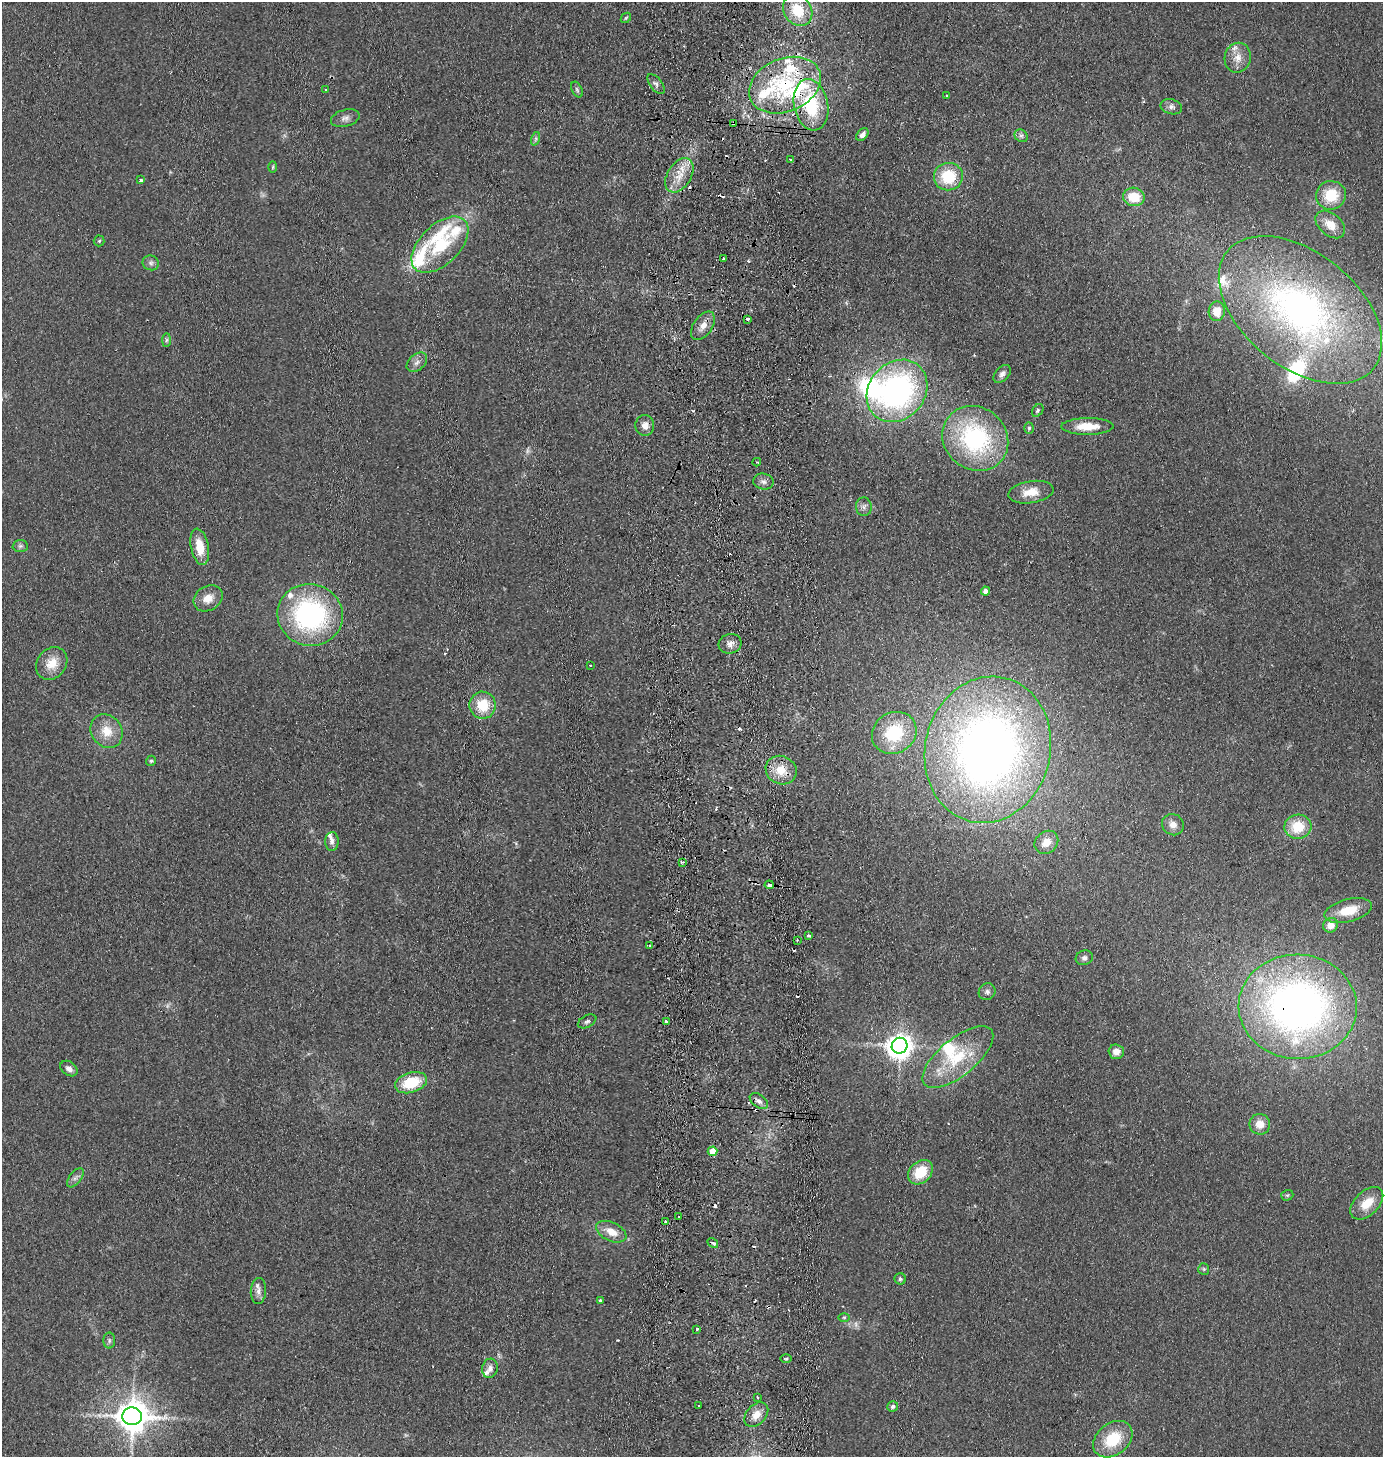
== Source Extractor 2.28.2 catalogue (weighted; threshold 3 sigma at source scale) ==
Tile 5 of 3 x 3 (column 2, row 2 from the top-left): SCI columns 1540-2920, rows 1461-2915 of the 4503 x 4376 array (HDU 1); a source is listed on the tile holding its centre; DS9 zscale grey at full resolution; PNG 1385 x 1459 px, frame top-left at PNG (2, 2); each listed source drawn as its Kron ellipse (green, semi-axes under 4 px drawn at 4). Shown black and unused: <1% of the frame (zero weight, under 2 of 3 exposures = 3% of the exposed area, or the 3 px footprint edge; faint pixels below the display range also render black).
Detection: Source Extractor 2.28.2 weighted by HDU 2 'WHT'; one run over the whole footprint, this tile lists its part. Background 0.14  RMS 0.011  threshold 0.0495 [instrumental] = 3 sigma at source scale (4.5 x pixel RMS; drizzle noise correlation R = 1.50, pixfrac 1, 0.05/0.05 arcsec/px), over >= 5 px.
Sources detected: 146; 3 too faint to see at this stretch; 20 cosmic-ray / hot-pixel residue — neither listed nor drawn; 18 inside a brighter listed object's ellipse — not listed separately; the other 105 listed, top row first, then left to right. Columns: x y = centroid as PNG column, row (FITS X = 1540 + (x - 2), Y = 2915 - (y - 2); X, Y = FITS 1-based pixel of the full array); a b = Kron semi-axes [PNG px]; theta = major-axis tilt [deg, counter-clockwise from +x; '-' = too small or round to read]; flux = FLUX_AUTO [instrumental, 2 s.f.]
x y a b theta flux
798 10 17 13 -57 35
626 18 6 4 44 1.5
1238 58 15 13 78 13
656 84 12 6 -53 4
785 85 37 26 23 110
326 89 3 2 - 1.1
577 89 8 5 -63 2.2
947 95 3 2 - 1.4
811 105 26 17 -78 70
1171 107 11 7 -16 4.8
345 118 14 8 16 6.2
733 123 3 3 - 4.2
862 135 7 5 48 5.7
1021 136 7 6 - 3
535 139 7 4 71 2.3
791 160 4 3 - 5.5
273 167 6 4 88 1.4
679 175 19 12 58 19
948 177 14 13 - 44
141 180 4 3 - 4.2
1331 195 15 14 - 33
1134 197 11 9 -12 27
1330 224 17 11 -40 15
99 241 5 5 - 1.7
440 245 35 19 44 62
723 259 3 2 - 2.1
151 263 8 7 - 3.8
1300 310 94 57 -39 450
1217 311 9 8 - 17
748 319 3 3 - 6
703 326 16 9 55 11
166 340 7 4 88 2.2
417 362 12 8 41 5.6
1002 374 10 6 47 4.6
897 391 33 28 49 270
1038 410 7 5 54 2.1
645 425 10 9 - 7.8
1087 426 26 8 0 22
1029 428 5 4 - 1.9
975 438 34 31 -41 150
757 462 4 3 - 2.8
763 481 10 8 -12 4.8
1031 492 23 11 9 18
864 507 9 8 - 4.2
20 546 7 6 - 2.8
200 547 18 8 -79 24
985 591 4 4 - 5.3
208 598 15 12 33 14
310 615 33 30 -15 190
730 644 11 9 16 7.1
52 663 17 14 51 20
590 665 3 2 - 1.1
483 705 13 13 - 30
107 731 18 15 -54 21
894 733 23 20 32 53
988 750 74 62 76 870
151 761 5 5 - 1.9
781 770 16 14 -28 22
1173 825 11 10 - 8.2
1298 827 13 12 - 32
332 841 9 6 88 4.6
1046 842 13 10 42 14
682 862 3 3 - 2.8
769 885 4 3 - 6.8
1348 911 24 11 14 25
1331 925 8 7 - 9.5
809 936 3 3 - 3.6
797 940 3 2 - 1.8
649 946 3 3 - 1.9
1084 958 9 7 18 4.1
987 992 9 8 - 3.5
1298 1007 59 52 -2 640
587 1021 10 6 27 3
666 1022 4 3 - 8.4
900 1046 8 7 - 1100
1116 1052 8 7 - 9.5
958 1057 43 18 39 58
69 1069 9 6 -37 5.6
411 1083 16 10 17 41
759 1101 10 6 -36 4.8
1260 1124 10 10 - 12
713 1151 5 5 - 20
920 1172 14 10 42 31
75 1178 11 6 52 3.9
1287 1195 6 5 - 1.8
1367 1203 20 12 45 21
679 1217 3 3 - 1.6
665 1222 4 3 - 1.4
611 1232 16 9 -26 15
713 1243 6 3 -36 3.5
1204 1269 6 5 - 1.9
900 1279 6 5 - 2.1
258 1291 13 7 87 6.2
601 1301 4 3 - 6.3
844 1317 6 4 0 1.5
697 1329 3 3 - 3
109 1340 8 6 -90 2.8
786 1359 5 3 - 1.5
490 1368 10 7 79 6
757 1397 3 2 - 1
699 1405 3 2 - 1.4
893 1406 5 5 - 2.7
756 1415 14 9 48 12
132 1416 10 9 - 2200
1113 1439 22 16 38 42
Overlapping masked pixels (flux is a lower limit): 4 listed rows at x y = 785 85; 811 105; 733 123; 1298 1007